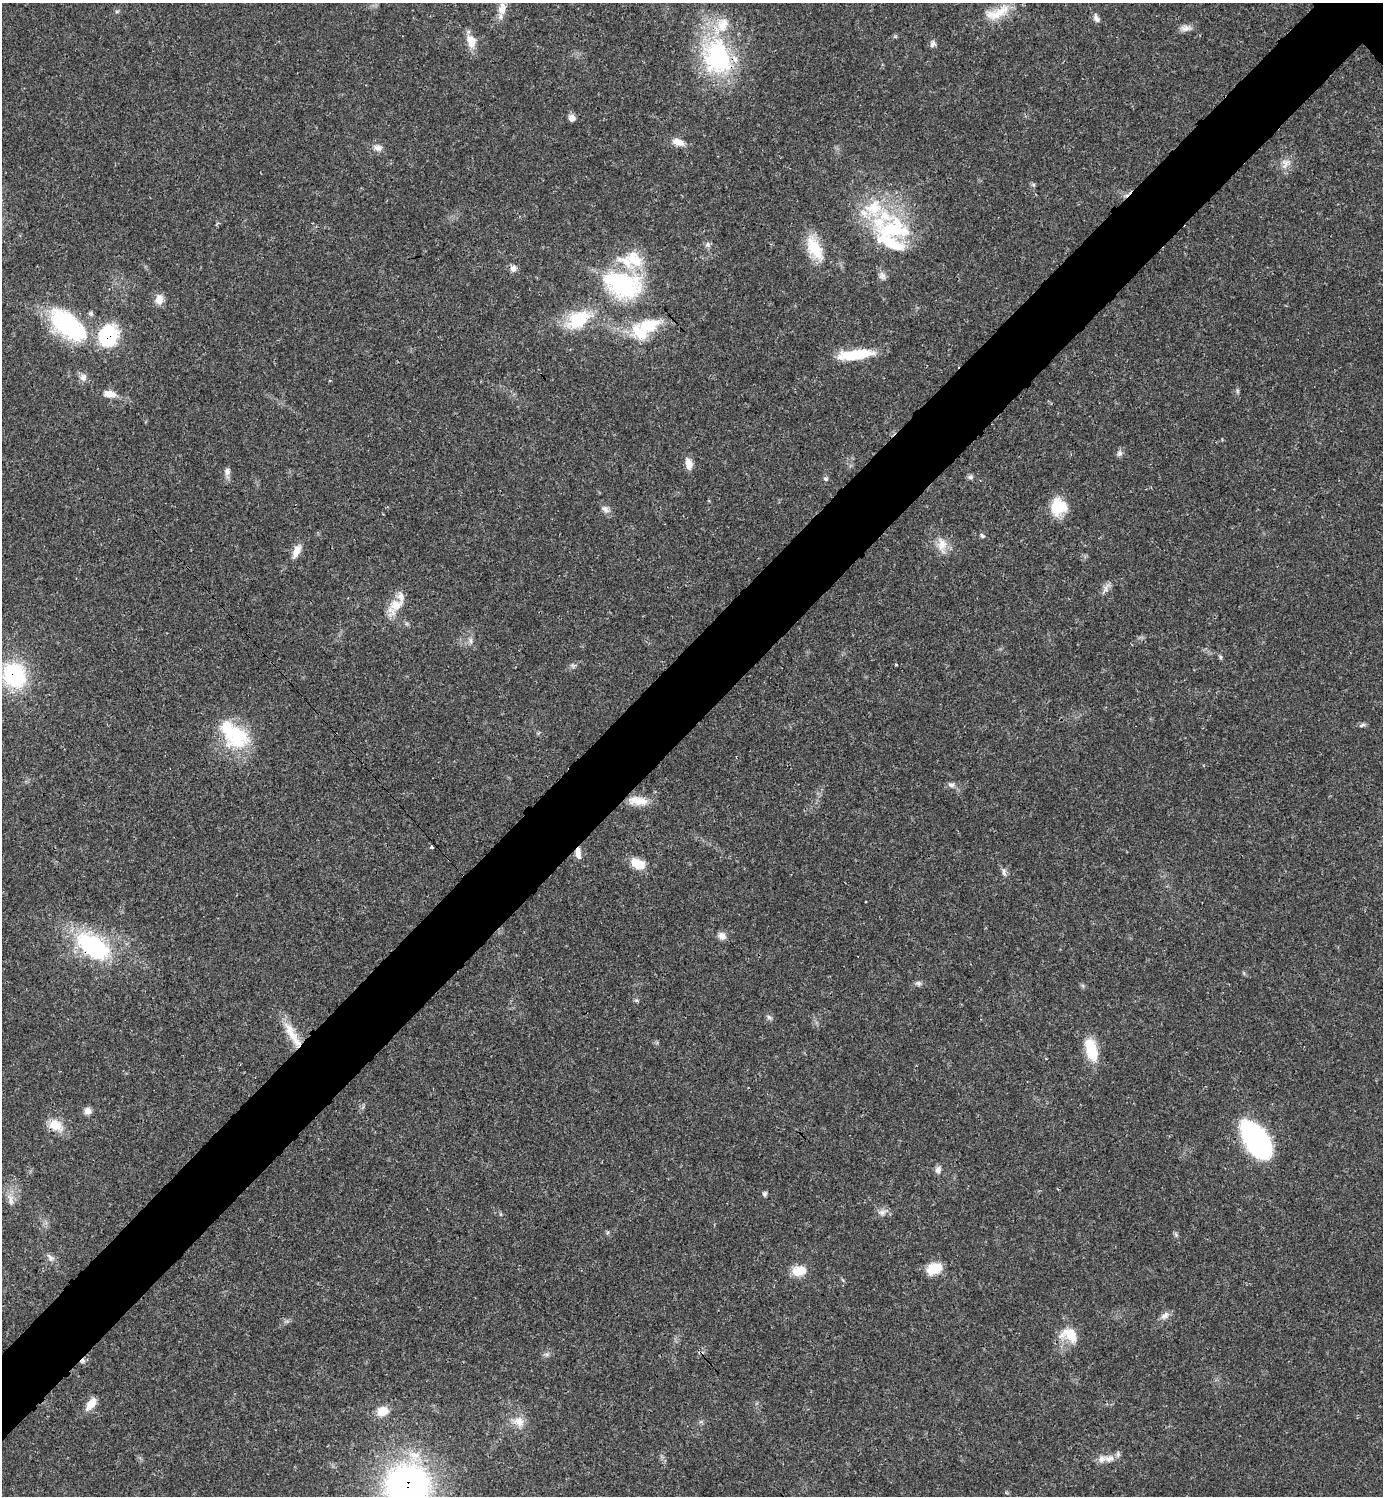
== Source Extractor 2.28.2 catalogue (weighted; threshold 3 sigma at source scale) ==
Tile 7 of 4 x 4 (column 3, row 2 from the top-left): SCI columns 3065-4445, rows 2993-4486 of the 5984 x 5985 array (HDU 1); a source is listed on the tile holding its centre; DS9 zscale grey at full resolution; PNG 1385 x 1498 px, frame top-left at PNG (2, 3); no overlay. Shown black and unused: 6% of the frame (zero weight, under 3 of 4 exposures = <1% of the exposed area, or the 3 px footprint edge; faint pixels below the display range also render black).
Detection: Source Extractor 2.28.2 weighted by HDU 2 'WHT'; one run over the whole footprint, this tile lists its part. Background 0.02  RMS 0.0022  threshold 0.01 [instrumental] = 3 sigma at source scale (4.5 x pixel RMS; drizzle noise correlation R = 1.50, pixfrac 1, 0.05/0.05 arcsec/px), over >= 5 px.
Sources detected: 86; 1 inside a brighter object's white glare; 2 cosmic-ray / hot-pixel residue — not listed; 11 inside a brighter listed object's ellipse — not listed separately; the other 72 listed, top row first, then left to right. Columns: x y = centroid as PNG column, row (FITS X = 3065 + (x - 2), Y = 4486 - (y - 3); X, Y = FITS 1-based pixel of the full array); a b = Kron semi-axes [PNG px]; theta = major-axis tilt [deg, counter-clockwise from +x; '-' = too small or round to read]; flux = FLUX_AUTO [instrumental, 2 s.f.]
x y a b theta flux
502 8 18 10 80 2.4
995 14 33 13 1 4.6
1096 18 10 6 -66 0.89
1185 28 13 8 8 1.3
471 41 19 12 -77 2.7
932 44 9 6 63 0.72
717 57 53 40 -77 28
572 118 9 7 -69 1
678 142 16 8 -18 2.1
378 148 11 9 -13 1.2
1285 163 15 10 65 1.8
894 229 52 31 6 20
707 244 7 5 59 0.55
814 248 32 15 -62 7
513 268 9 9 - 0.93
882 276 11 7 -56 0.93
623 284 52 32 -19 24
159 299 13 9 83 1.8
578 319 33 19 32 10
68 325 52 25 -40 23
649 325 33 18 14 8.4
108 335 22 18 66 15
855 355 40 10 6 8.7
83 377 10 9 - 1.1
109 394 17 8 -8 2
1119 453 8 8 - 0.71
689 464 14 8 -84 1.8
227 471 10 7 88 0.91
970 477 7 6 - 0.52
826 479 7 5 -3 0.42
1059 506 18 18 - 6.8
605 509 12 7 -44 1
982 535 7 4 -49 0.41
942 545 23 12 -85 2.9
297 551 19 8 65 2.1
1106 588 13 6 75 1.1
396 605 21 15 28 4
471 641 9 4 -90 0.63
1220 657 7 4 -90 0.33
896 665 3 3 - 0.29
14 675 25 21 -58 21
1362 725 9 4 27 0.48
236 735 35 32 -50 14
951 785 10 6 -5 0.73
638 801 27 10 -7 3.4
578 853 14 6 -85 1.5
638 864 16 10 -25 4.1
1004 872 10 5 -82 0.73
722 936 10 8 -47 1.3
93 946 40 22 -35 24
918 983 8 6 -24 0.6
769 1017 8 5 -31 0.52
292 1035 43 10 -60 5.1
1091 1049 24 11 -75 7.9
87 1111 8 8 - 1.2
56 1125 21 14 -30 3.5
1257 1141 35 18 -57 49
938 1170 9 7 70 0.96
765 1193 6 5 - 0.48
11 1200 18 7 -80 1.7
882 1212 11 8 -5 1.2
50 1257 11 6 -49 0.95
934 1268 18 12 25 4.3
799 1271 18 12 10 3.5
1164 1316 13 8 36 1.2
1069 1335 24 16 -25 4.8
83 1361 7 6 - 0.61
91 1403 16 8 51 2.6
383 1411 13 11 15 2.8
519 1421 16 13 -20 2.7
1109 1458 17 10 0 2.1
407 1485 38 35 1 80
Overlapping masked pixels (flux is a lower limit): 9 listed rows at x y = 717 57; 108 335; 14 675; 578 853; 93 946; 292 1035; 56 1125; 83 1361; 407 1485
Isophote crosses this tile's border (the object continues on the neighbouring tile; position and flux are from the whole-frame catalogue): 1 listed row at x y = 407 1485